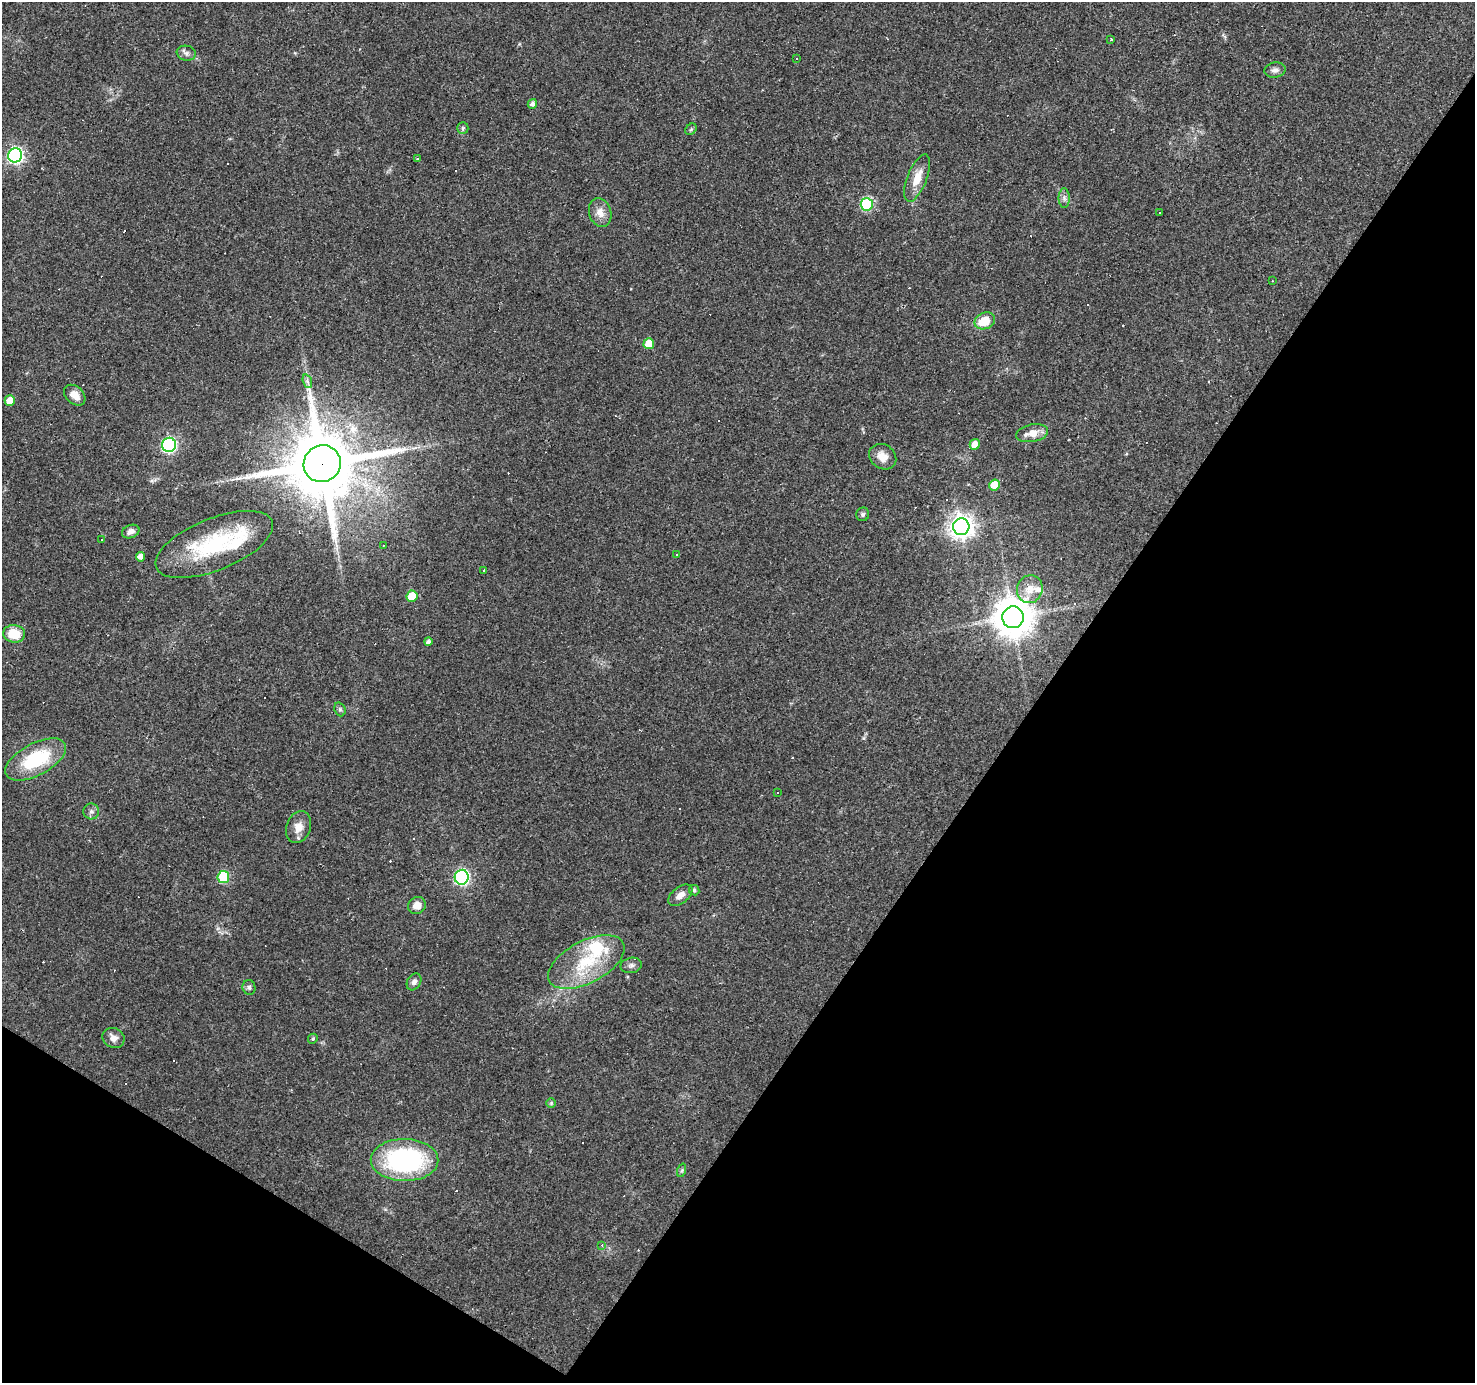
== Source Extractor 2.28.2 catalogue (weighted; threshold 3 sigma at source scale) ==
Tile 15 of 4 x 4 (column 3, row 4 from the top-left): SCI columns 2947-4419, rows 184-1564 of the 5893 x 5957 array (HDU 1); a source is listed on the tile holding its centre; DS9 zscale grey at full resolution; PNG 1477 x 1385 px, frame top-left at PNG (2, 2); each listed source drawn as its Kron ellipse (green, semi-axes under 4 px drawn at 4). Shown black and unused: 34% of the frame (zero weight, under 3 of 4 exposures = <1% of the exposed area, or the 3 px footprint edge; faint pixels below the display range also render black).
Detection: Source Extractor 2.28.2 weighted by HDU 2 'WHT'; one run over the whole footprint, this tile lists its part. Background 0.0361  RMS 0.0038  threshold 0.017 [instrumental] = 3 sigma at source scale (4.5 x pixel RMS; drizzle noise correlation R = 1.50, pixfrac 1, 0.0396/0.0396 arcsec/px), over >= 5 px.
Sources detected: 112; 48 cosmic-ray / hot-pixel residue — neither listed nor drawn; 4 inside a brighter listed object's ellipse — not listed separately; the other 60 listed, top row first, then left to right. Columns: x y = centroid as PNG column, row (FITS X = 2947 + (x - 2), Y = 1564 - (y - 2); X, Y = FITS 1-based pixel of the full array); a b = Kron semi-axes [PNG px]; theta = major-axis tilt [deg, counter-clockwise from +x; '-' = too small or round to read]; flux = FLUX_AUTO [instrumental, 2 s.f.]
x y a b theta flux
1111 40 3 3 - 1.8
186 53 10 7 -10 1.4
796 59 3 2 - 0.4
1275 70 11 7 9 1.7
532 104 5 4 - 1.5
463 128 6 5 - 0.77
691 129 6 5 - 0.59
15 155 7 7 - 93
417 158 3 2 - 0.46
917 178 25 9 69 6.1
1064 198 10 5 -90 1.3
867 204 6 6 - 32
1160 212 3 3 - 0.51
600 213 15 11 -72 3.6
1273 281 3 2 - 0.28
985 321 10 8 23 8.2
649 344 5 5 - 6.1
307 381 7 4 -71 0.96
75 395 12 8 -42 3.4
10 401 5 5 - 4
1032 433 16 8 10 4.3
975 444 5 5 - 3.4
169 445 7 7 - 69
883 457 14 12 -34 3.9
322 464 19 18 - 4100
995 485 5 5 - 6.3
863 514 7 6 - 0.82
961 527 8 8 - 310
131 532 9 6 23 1.9
101 540 3 3 - 1.6
214 544 62 26 22 37
383 545 3 2 - 0.25
676 554 3 3 - 1.3
140 557 5 4 - 2.3
484 570 3 2 - 0.3
1030 589 14 12 73 4.4
412 596 6 5 - 9.4
1013 617 11 10 - 960
14 634 11 8 -6 8.4
428 642 4 4 - 1.1
340 709 7 5 -69 0.75
36 759 33 16 28 24
778 793 3 2 - 0.33
91 811 8 8 - 1.4
299 827 16 12 70 4.1
223 877 6 6 - 23
462 877 7 7 - 77
694 890 5 5 - 0.9
680 895 14 8 38 2.9
417 906 9 8 - 3.7
586 962 41 21 28 22
631 965 11 7 12 1.3
414 982 9 6 60 1.4
249 987 7 6 - 0.98
113 1038 11 9 -28 2.5
313 1039 5 4 - 0.62
551 1103 5 5 - 0.48
405 1160 34 21 -1 61
682 1170 7 4 72 0.6
602 1245 3 3 - 1.4
Overlapping masked pixels (flux is a lower limit): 1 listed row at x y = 322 464